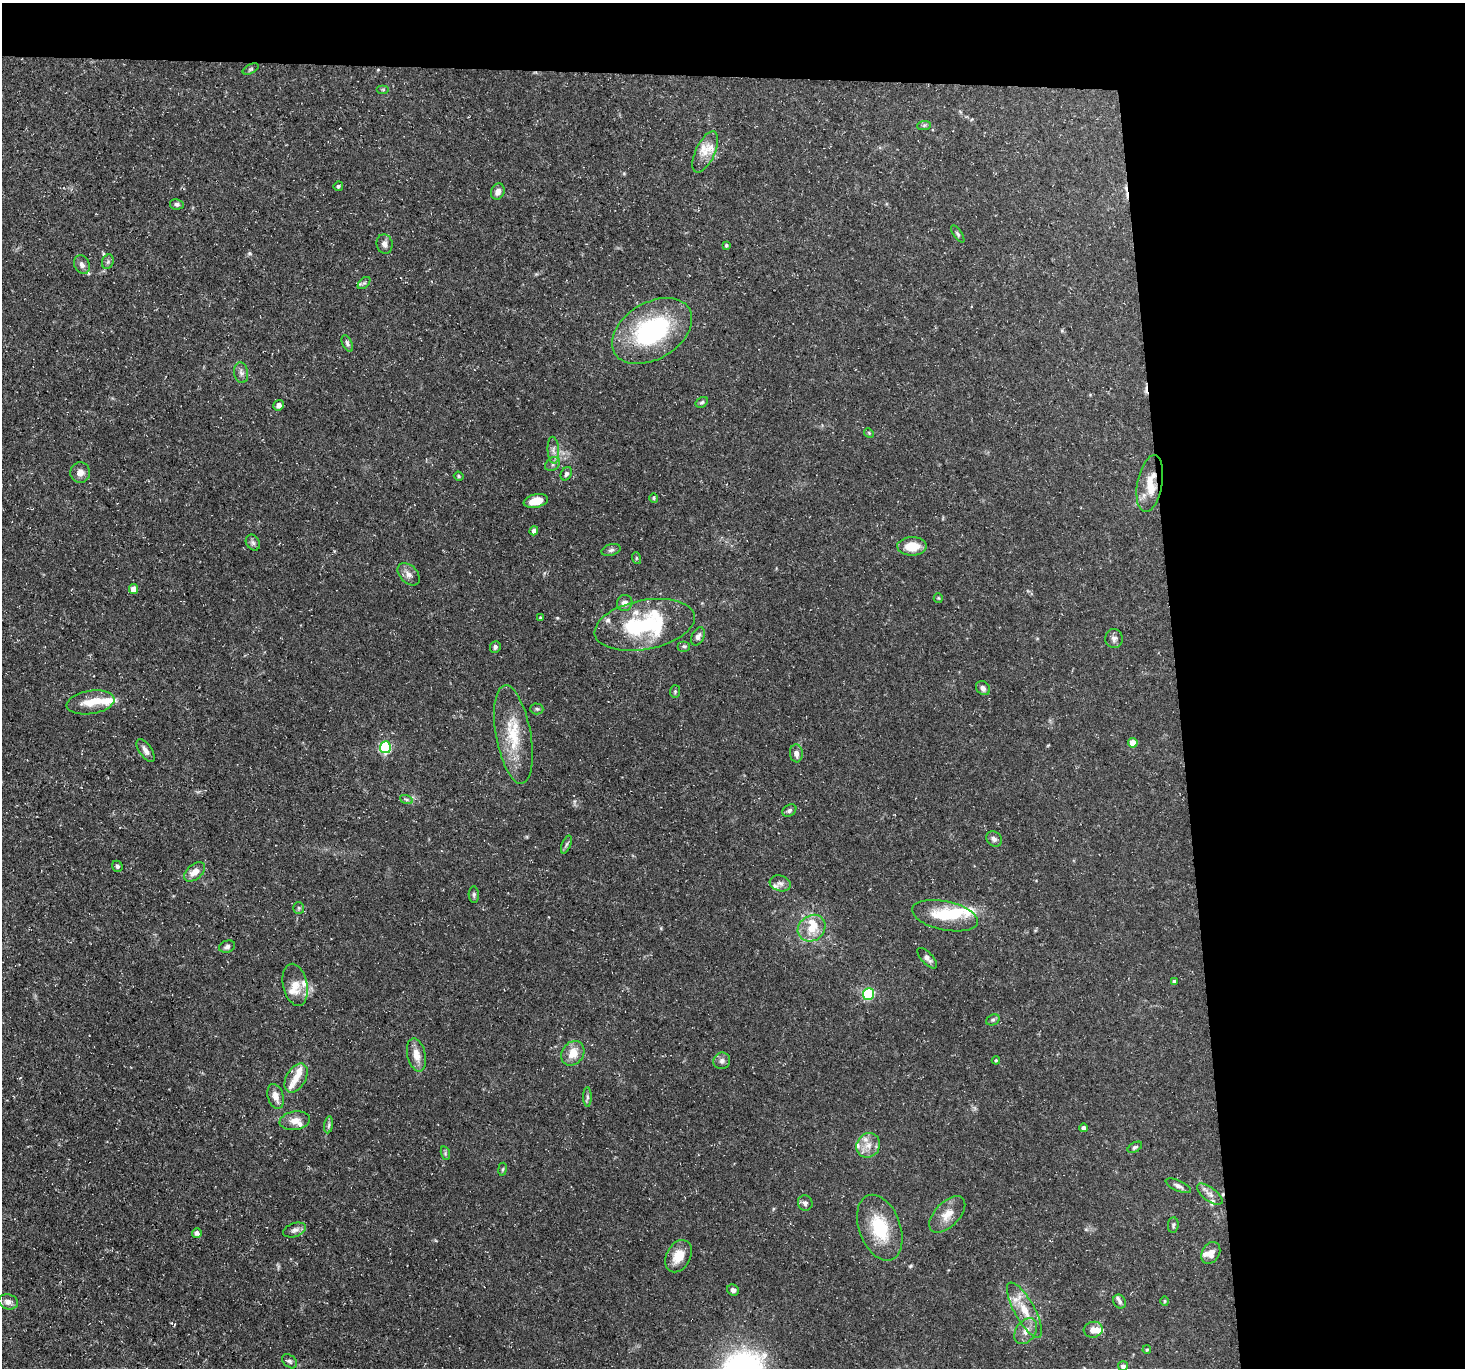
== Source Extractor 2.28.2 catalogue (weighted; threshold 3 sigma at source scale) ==
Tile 3 of 3 x 3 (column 3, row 1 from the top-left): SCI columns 2928-4390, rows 2853-4218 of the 4390 x 4363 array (HDU 1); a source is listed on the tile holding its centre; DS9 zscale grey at full resolution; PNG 1467 x 1370 px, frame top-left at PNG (2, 3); each listed source drawn as its Kron ellipse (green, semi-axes under 4 px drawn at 4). Shown black and unused: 24% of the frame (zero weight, under 3 of 5 exposures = <1% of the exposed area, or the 3 px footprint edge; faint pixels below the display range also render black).
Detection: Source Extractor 2.28.2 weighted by HDU 2 'WHT'; one run over the whole footprint, this tile lists its part. Background 0.133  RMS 0.0051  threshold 0.0228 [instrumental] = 3 sigma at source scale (4.5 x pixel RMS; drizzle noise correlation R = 1.50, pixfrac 1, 0.05/0.05 arcsec/px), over >= 5 px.
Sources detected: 127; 1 inside a brighter object's white glare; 3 cosmic-ray / hot-pixel residue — neither listed nor drawn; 21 inside a brighter listed object's ellipse — not listed separately; the other 102 listed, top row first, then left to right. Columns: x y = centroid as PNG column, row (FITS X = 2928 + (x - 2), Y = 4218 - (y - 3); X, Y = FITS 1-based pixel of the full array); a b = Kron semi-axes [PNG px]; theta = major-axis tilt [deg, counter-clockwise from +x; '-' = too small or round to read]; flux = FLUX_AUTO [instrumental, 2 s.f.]
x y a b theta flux
251 69 8 4 27 0.88
383 89 6 4 0 0.65
924 125 7 4 2 0.91
705 152 22 9 65 6
338 186 5 4 - 1.1
498 191 8 6 63 3
177 204 7 5 -11 1.1
958 234 10 4 -55 0.91
385 244 10 8 -76 2.3
726 245 4 3 - 0.74
108 262 7 5 69 1.1
82 265 10 7 -63 2.3
364 283 7 4 44 0.96
652 331 43 28 31 64
347 343 9 5 -65 1.2
241 373 10 7 -79 2.1
702 402 6 5 - 0.94
279 405 5 5 - 2.3
869 433 5 4 - 0.51
553 450 13 5 -86 2.5
553 464 8 6 40 1.5
80 473 10 10 - 3.3
566 474 7 5 63 1.4
459 476 5 4 - 0.63
1150 484 29 12 79 12
654 498 5 4 - 0.61
536 501 12 6 12 8.2
534 531 5 4 - 2.9
253 543 8 6 -58 1.4
912 546 14 9 1 9
611 550 10 5 15 1.3
636 558 6 4 -72 0.54
409 574 13 8 -46 3.1
134 589 5 4 - 5.4
938 598 5 4 - 0.53
625 603 8 7 - 2.9
540 618 4 4 - 0.51
645 625 51 24 11 56
698 636 10 6 63 2
1114 638 9 9 - 2
684 646 6 5 - 0.88
495 647 6 5 - 1.3
983 688 8 6 -46 2
675 691 6 5 - 0.8
91 702 24 11 9 8.4
537 709 6 5 - 0.95
513 734 50 17 -80 21
1133 743 5 4 - 6.5
385 747 6 5 - 54
146 751 13 6 -55 2.4
796 753 9 6 -83 2.6
406 799 6 4 -19 0.91
789 810 7 5 34 1.1
994 839 8 7 - 1.7
566 844 9 4 68 1.1
117 866 6 5 - 1.2
195 872 12 7 41 4.6
780 883 11 7 -17 2.2
474 895 8 5 -88 0.97
299 908 6 5 - 0.82
945 916 33 14 -12 17
812 928 14 12 38 9.4
227 947 8 6 20 1.5
927 958 13 5 -47 2.1
1174 981 4 3 - 1.2
295 985 21 12 -77 7.3
868 994 6 5 - 35
993 1020 7 5 21 1
573 1053 13 10 54 7
416 1055 17 9 -76 5.8
996 1060 4 4 - 0.52
722 1061 8 8 - 1.9
296 1078 16 10 61 4.8
276 1096 13 7 -73 4.3
587 1097 10 4 -90 1.1
295 1121 15 9 9 4.5
329 1125 8 4 81 1.2
1084 1128 4 4 - 2.1
868 1145 12 11 - 5.1
1135 1147 8 4 29 1
445 1153 7 4 -73 0.87
502 1169 6 3 80 0.6
1178 1186 14 5 -24 1.9
1210 1194 15 6 -37 2.7
805 1203 8 7 - 1.6
947 1214 22 12 46 6.7
1173 1225 8 5 87 0.94
880 1228 34 20 -70 23
294 1230 12 7 18 2
197 1233 5 5 - 1.6
1211 1253 12 8 59 3.9
678 1256 17 12 62 8.6
733 1290 6 5 - 1.6
1165 1301 4 4 - 0.58
8 1302 10 7 -15 2.7
1120 1302 7 6 - 1.3
1024 1310 31 10 -61 11
1093 1330 9 8 - 3.5
1026 1331 14 9 55 4.2
1147 1350 4 3 - 0.57
290 1361 8 6 -40 1.3
1123 1366 5 5 - 1.7
Overlapping masked pixels (flux is a lower limit): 1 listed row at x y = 1150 484